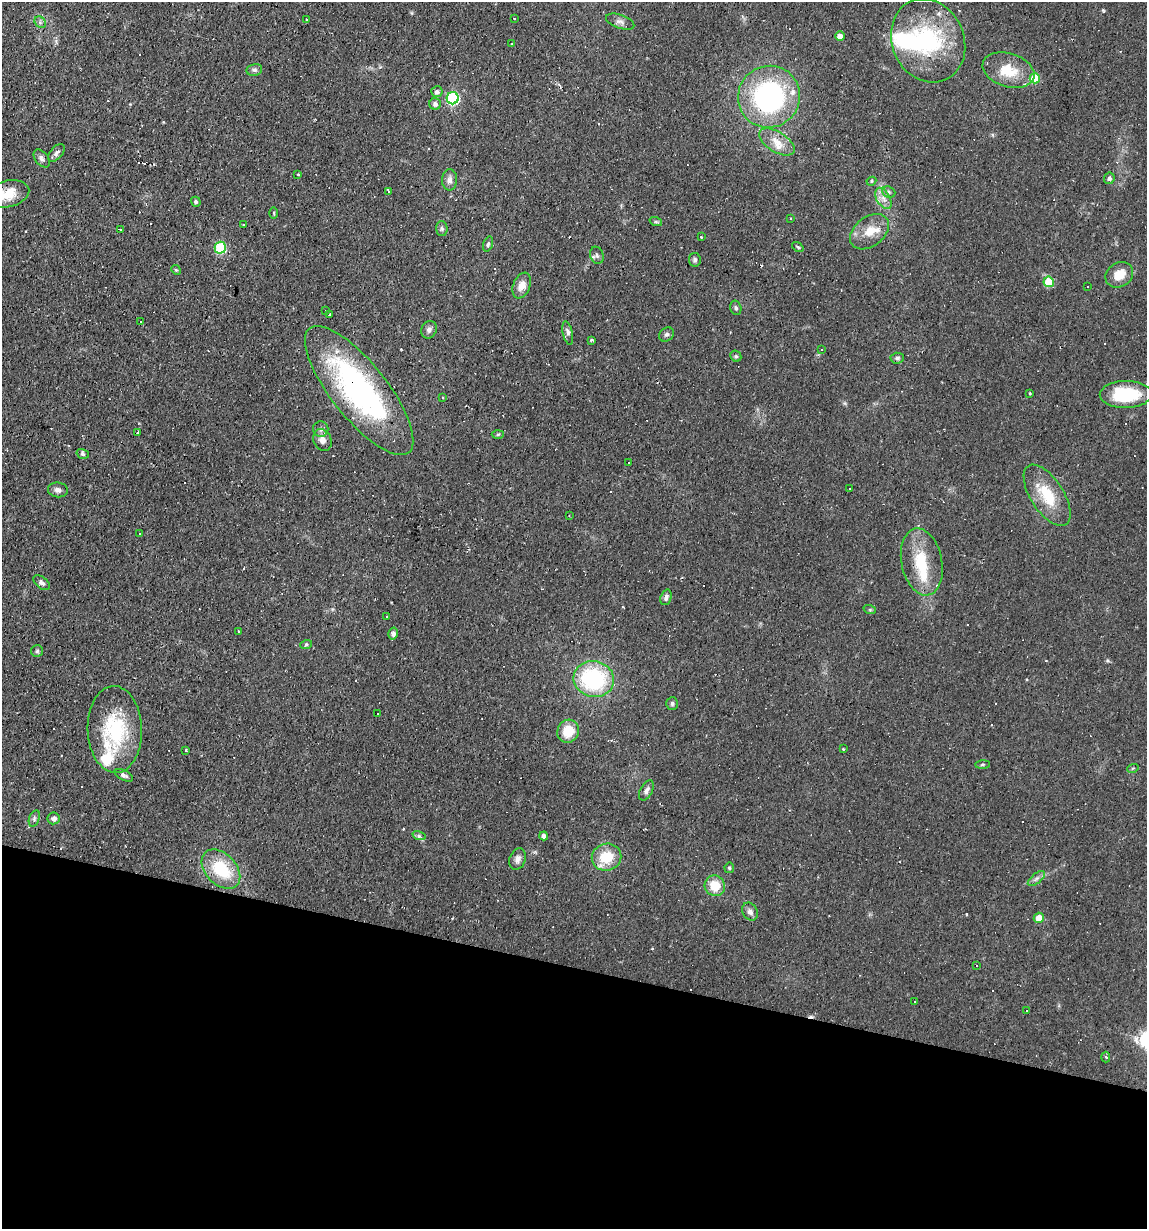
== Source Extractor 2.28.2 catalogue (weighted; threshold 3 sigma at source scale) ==
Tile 15 of 4 x 4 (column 3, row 4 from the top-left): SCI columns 2406-3550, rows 1-1227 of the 4929 x 4909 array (HDU 1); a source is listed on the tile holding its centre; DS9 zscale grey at full resolution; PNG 1149 x 1231 px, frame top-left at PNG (2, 2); each listed source drawn as its Kron ellipse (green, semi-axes under 4 px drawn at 4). Shown black and unused: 21% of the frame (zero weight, under 2 of 3 exposures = <1% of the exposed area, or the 3 px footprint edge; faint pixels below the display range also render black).
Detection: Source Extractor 2.28.2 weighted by HDU 2 'WHT'; one run over the whole footprint, this tile lists its part. Background 0.0927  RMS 0.0057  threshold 0.0256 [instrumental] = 3 sigma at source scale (4.5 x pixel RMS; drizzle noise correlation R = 1.50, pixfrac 1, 0.05/0.05 arcsec/px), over >= 5 px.
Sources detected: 147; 2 inside a brighter object's white glare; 32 cosmic-ray / hot-pixel residue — neither listed nor drawn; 7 inside a brighter listed object's ellipse — not listed separately; the other 106 listed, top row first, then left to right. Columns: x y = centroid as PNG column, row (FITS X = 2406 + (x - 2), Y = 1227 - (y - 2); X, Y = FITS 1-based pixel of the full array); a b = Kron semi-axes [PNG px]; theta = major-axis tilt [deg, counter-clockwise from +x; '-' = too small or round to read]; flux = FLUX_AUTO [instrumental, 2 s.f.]
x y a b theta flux
514 19 3 2 - 0.52
307 20 3 3 - 1.2
40 22 6 5 - 1.2
620 22 15 6 -19 2.5
840 36 5 4 - 4.8
928 41 43 36 -65 60
512 44 2 2 - 0.37
254 70 8 6 12 1.5
1008 70 27 16 -17 16
1035 78 5 5 - 16
437 92 5 5 - 2
769 97 31 30 - 110
453 98 6 6 - 64
435 104 6 5 - 2.1
777 142 20 10 -32 7.7
56 153 10 6 47 1.9
42 158 10 6 -51 1.9
298 174 3 3 - 0.53
1109 178 6 5 - 1.9
450 180 11 7 89 2.7
871 181 5 4 - 0.87
388 191 3 3 - 14
889 192 7 5 -21 1.3
8 194 22 13 13 12
883 198 12 6 -59 3.8
196 202 5 4 - 1
274 213 5 3 - 0.66
791 218 3 2 - 0.63
656 222 6 4 -18 0.75
243 225 3 2 - 0.6
442 229 7 5 -89 1.2
121 230 4 2 - 0.48
869 232 22 14 38 9.6
701 237 3 2 - 0.92
488 244 8 4 73 1.2
798 247 6 4 -36 0.76
220 248 6 5 - 39
597 255 9 6 -70 1.5
695 260 7 5 -83 1.3
176 270 5 4 - 0.68
1119 275 14 12 31 8
1049 282 5 5 - 16
522 286 13 8 68 5.7
1087 287 3 2 - 0.92
736 308 7 5 -75 1.1
325 310 3 3 - 0.78
330 315 3 3 - 7.6
140 322 3 2 - 0.44
429 330 9 7 67 2.2
568 333 12 5 -78 1.7
667 334 8 6 41 1.4
591 340 3 3 - 2.7
822 350 2 2 - 0.41
736 356 6 5 - 0.84
897 358 7 5 4 1.4
359 390 79 27 -51 130
1030 394 4 2 - 0.47
1126 394 26 13 1 30
443 398 3 3 - 1.1
321 429 7 7 - 2
138 433 3 3 - 0.71
498 434 6 4 2 0.85
322 440 11 9 -66 3.7
83 454 6 4 -18 0.98
629 462 2 2 - 0.58
850 489 2 2 - 0.56
58 490 10 7 -7 2.3
1047 495 35 16 -57 20
569 515 3 3 - 0.42
139 534 3 3 - 0.71
922 562 34 20 -79 23
42 583 9 5 -39 1.8
666 597 8 5 71 2
870 610 6 4 -19 0.73
387 616 2 2 - 0.56
238 631 3 2 - 0.68
393 634 6 4 75 1.5
306 645 6 4 20 0.82
37 651 6 6 - 1
594 679 20 18 -13 60
672 704 6 6 - 1.3
378 714 3 2 - 0.52
115 729 43 27 -88 44
568 731 12 10 65 13
843 749 3 3 - 0.45
186 750 3 3 - 0.7
983 764 7 3 1 0.8
1133 768 6 3 18 0.57
124 775 10 5 -28 1.7
646 790 11 6 61 2
34 818 8 5 72 1.5
54 818 6 6 - 2.1
419 836 7 4 -17 1.3
544 836 4 4 - 2.7
606 857 15 13 18 16
518 859 11 8 69 2.6
729 868 5 5 - 0.95
221 869 23 15 -47 24
1036 878 10 5 39 1.9
715 886 10 10 - 11
750 912 9 7 -57 2.6
1039 918 5 5 - 7.1
976 965 3 3 - 2
915 1002 3 2 - 0.41
1027 1011 3 3 - 1.5
1106 1057 5 3 - 0.67
Overlapping masked pixels (flux is a lower limit): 1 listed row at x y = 359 390
Isophote crosses this tile's border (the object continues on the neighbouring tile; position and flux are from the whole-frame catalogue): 1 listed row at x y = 8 194
Unlisted compact peaks at least as high as the median listed source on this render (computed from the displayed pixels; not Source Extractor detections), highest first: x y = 1103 10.